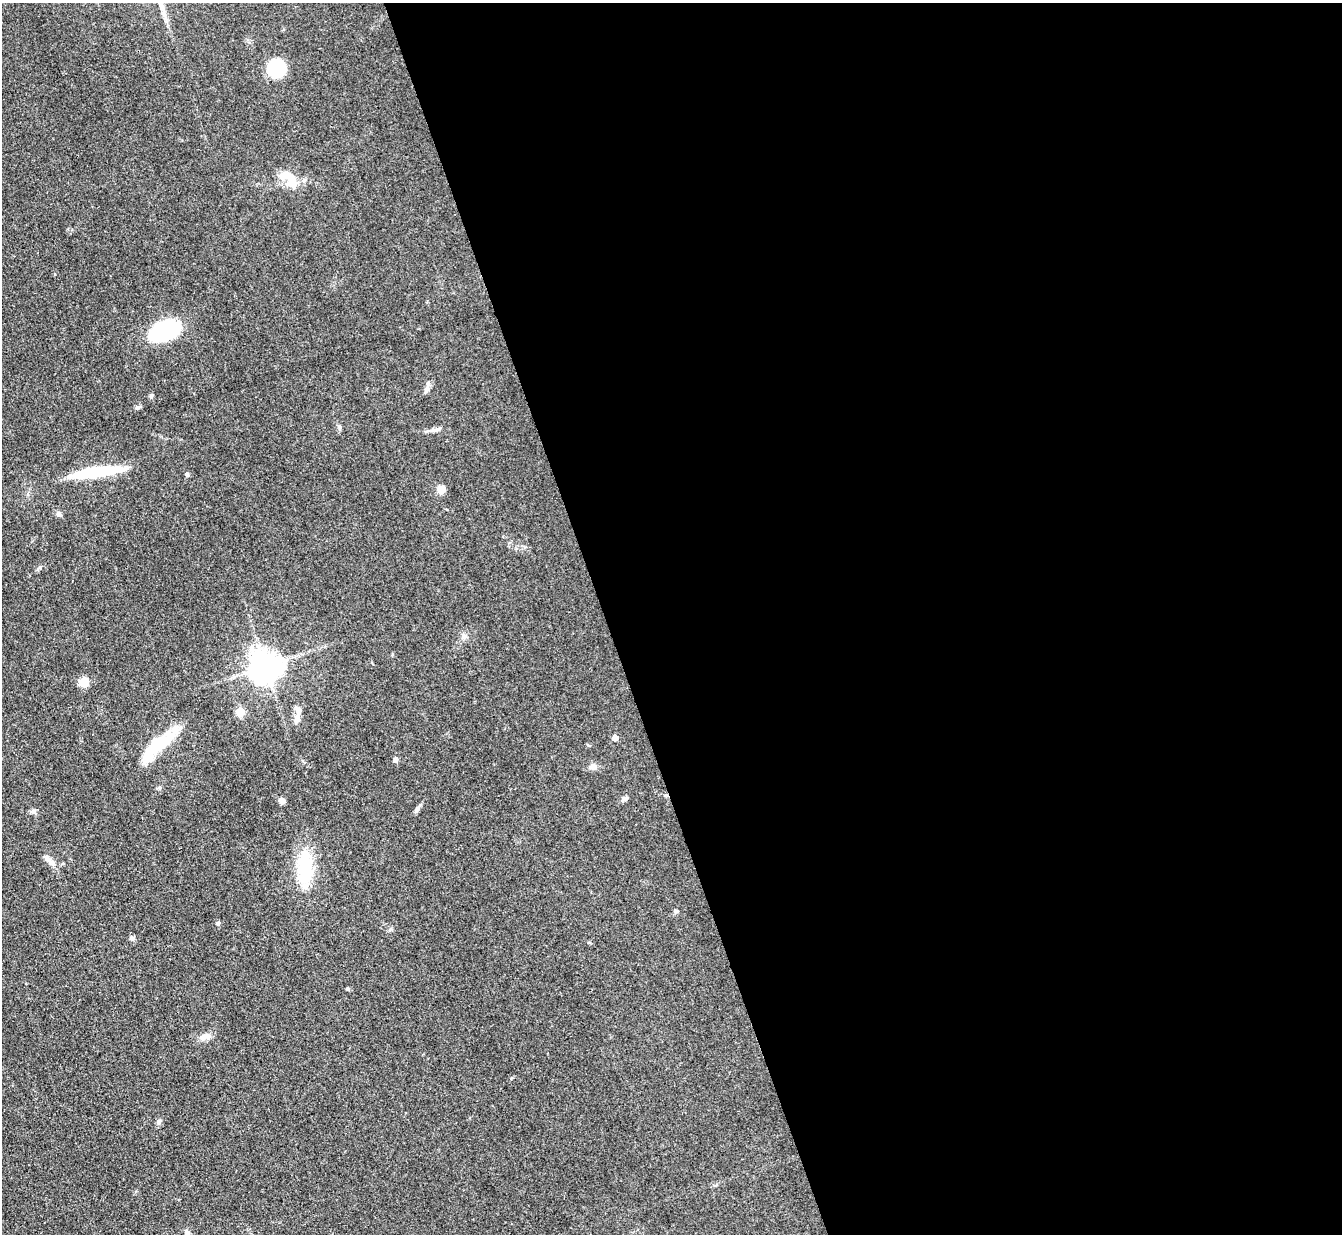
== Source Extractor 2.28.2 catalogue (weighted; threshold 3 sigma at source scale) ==
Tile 8 of 4 x 4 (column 4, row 2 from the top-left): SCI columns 4022-5361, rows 2738-3969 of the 5362 x 5347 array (HDU 1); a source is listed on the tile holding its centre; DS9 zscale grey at full resolution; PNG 1344 x 1236 px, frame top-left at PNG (2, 3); no overlay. Shown black and unused: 55% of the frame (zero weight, under 3 of 4 exposures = <1% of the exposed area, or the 3 px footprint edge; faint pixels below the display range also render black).
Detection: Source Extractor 2.28.2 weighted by HDU 2 'WHT'; one run over the whole footprint, this tile lists its part. Background 0.0547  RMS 0.005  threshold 0.0226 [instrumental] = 3 sigma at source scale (4.5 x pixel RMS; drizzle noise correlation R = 1.50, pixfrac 1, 0.05/0.05 arcsec/px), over >= 5 px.
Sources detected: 38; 1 inside a brighter object's white glare — not listed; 3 inside a brighter listed object's ellipse — not listed separately; the other 34 listed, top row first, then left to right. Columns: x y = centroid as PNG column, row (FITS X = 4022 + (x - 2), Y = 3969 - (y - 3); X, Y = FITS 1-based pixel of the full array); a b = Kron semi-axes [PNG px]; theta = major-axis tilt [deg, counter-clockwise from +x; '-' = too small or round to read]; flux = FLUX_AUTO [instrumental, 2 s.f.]
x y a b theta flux
276 68 11 11 - 48
293 183 6 5 - 13
165 331 31 19 23 42
426 389 8 6 89 1.6
151 396 7 4 81 1.1
138 408 8 3 19 0.9
339 427 6 5 - 0.93
437 429 20 4 14 2
96 472 53 9 8 32
187 475 7 4 -63 0.83
441 489 9 8 - 4.2
59 514 8 7 - 1.4
464 636 10 6 0 1.7
266 666 9 9 - 880
83 682 9 8 - 7.1
298 711 13 7 82 3.1
240 712 5 5 - 18
615 738 5 4 - 4.5
158 744 53 17 39 21
395 760 5 5 - 2.1
593 767 10 7 -4 2.5
625 798 9 6 31 1.6
282 801 8 6 -52 2.2
417 809 9 5 63 1.3
33 811 8 7 - 1.3
52 863 13 6 -42 2.4
305 868 46 18 -89 27
676 911 6 5 - 0.82
218 923 5 5 - 1.1
132 938 7 6 - 1.2
347 989 5 4 - 0.65
205 1037 18 8 15 3.5
159 1122 8 6 47 1.3
187 1233 8 6 -58 1.6
Isophote crosses this tile's border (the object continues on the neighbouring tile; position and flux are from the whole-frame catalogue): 1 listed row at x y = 187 1233
Unlisted compact peaks at least as high as the median listed source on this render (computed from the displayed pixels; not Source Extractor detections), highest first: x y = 40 567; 588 745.